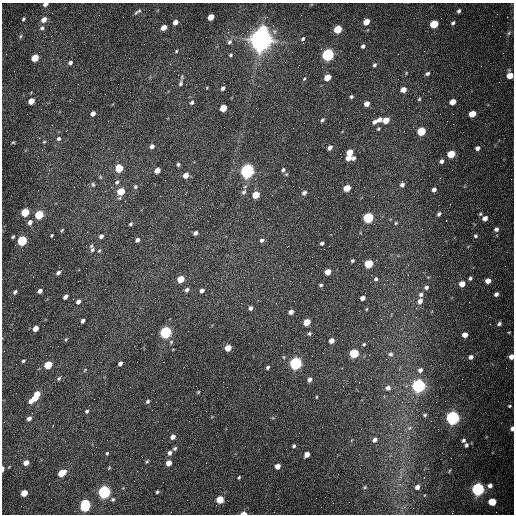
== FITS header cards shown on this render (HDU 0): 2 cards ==
NAXIS1  =                  512 /fastest changing axis
NAXIS2  =                  512 /next to fastest changing axis

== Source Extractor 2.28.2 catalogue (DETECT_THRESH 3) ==
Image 512 x 512 px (HDU 0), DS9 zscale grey, 1 PNG px = 1 image px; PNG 516 x 516 px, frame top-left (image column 1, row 512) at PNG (2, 3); no overlay
Background 1560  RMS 24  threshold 72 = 3 sigma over >= 5 px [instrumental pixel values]
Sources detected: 203; all 203 listed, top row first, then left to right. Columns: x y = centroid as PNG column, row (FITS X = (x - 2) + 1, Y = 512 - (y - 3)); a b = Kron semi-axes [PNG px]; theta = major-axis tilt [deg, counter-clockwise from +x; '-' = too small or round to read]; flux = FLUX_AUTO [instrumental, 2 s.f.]
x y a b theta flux
45 4 4 3 - 7.4e+03
459 11 4 3 - 3.6e+03
137 12 9 4 36 3.7e+03
211 17 5 4 - 2.5e+04
23 19 4 3 - 2.2e+03
44 19 5 4 - 1.3e+04
175 22 5 4 - 1.0e+04
366 22 5 4 - 2.2e+04
453 23 5 4 - 2.8e+03
434 24 5 5 - 6.1e+04
164 27 5 4 - 1.5e+04
42 28 6 5 - 4.2e+03
338 29 5 4 - 6.8e+04
263 30 6 5 - 5.6e+04
509 33 6 5 - 2.8e+03
21 36 5 3 - 1.9e+03
51 36 3 2 - 1.4e+03
303 39 5 4 - 2.4e+03
261 40 9 7 17 2.2e+06
229 42 8 6 57 4.9e+03
363 46 4 4 - 3.7e+03
176 51 4 3 - 1.7e+03
231 55 5 3 - 2.2e+03
328 55 6 5 - 3.5e+05
35 58 5 4 - 4.4e+04
70 63 5 4 - 4.1e+03
374 65 5 4 - 3.0e+03
406 73 5 3 - 1.3e+03
427 74 5 4 - 3.4e+03
510 75 6 5 - 2.1e+04
327 77 5 4 - 2.3e+04
304 79 6 4 61 2.0e+03
181 83 9 6 74 4.7e+03
207 88 5 3 - 1.2e+03
223 88 5 4 - 4.1e+03
403 90 5 4 - 1.3e+04
105 94 2 2 - 7.6e+02
351 97 4 4 - 2.7e+03
419 99 5 4 - 2.0e+03
31 101 5 4 - 2.4e+04
192 102 5 4 - 3.0e+03
452 102 5 4 - 1.8e+04
367 104 5 4 - 1.2e+04
223 108 5 4 - 3.4e+04
93 113 5 4 - 8.0e+03
472 114 5 5 - 2.6e+04
322 120 5 4 - 2.8e+03
379 120 7 5 29 8.2e+03
386 120 5 5 - 2.2e+04
374 122 5 4 - 4.3e+03
293 128 2 2 - 7.4e+02
378 128 4 3 - 2.0e+03
421 131 5 5 - 6.6e+04
59 139 6 5 - 3.4e+03
13 142 3 3 - 1.6e+03
44 142 4 4 - 1.6e+03
152 146 5 4 - 6.1e+03
330 148 5 4 - 6.1e+03
477 148 5 4 - 5.5e+03
350 152 9 5 -55 3.0e+04
451 154 5 5 - 4.8e+04
348 158 6 4 -13 1.3e+04
441 161 4 4 - 4.8e+03
178 164 4 3 - 2.6e+03
119 168 5 5 - 4.5e+04
157 170 5 4 - 1.5e+04
283 170 6 5 - 3.9e+03
247 171 6 5 - 7.2e+05
186 175 5 4 - 1.3e+04
100 177 5 4 - 1.8e+03
117 182 7 5 45 3.5e+03
93 185 6 5 - 2.7e+03
402 185 5 5 - 5.2e+03
135 187 6 5 - 2.6e+03
299 187 2 2 - 9.3e+02
347 188 5 4 - 2.9e+04
434 190 4 4 - 5.4e+03
121 191 5 4 - 4.2e+04
244 192 7 6 - 4.7e+03
304 193 6 5 - 4.5e+03
256 195 5 5 - 3.7e+04
25 212 5 4 - 6.9e+04
439 214 5 4 - 3.0e+03
480 214 4 4 - 2.0e+03
39 215 5 5 - 8.2e+04
368 218 5 5 - 1.7e+05
485 218 5 5 - 8.7e+03
446 220 3 2 - 1.6e+03
30 222 6 5 - 6.8e+03
396 223 4 3 - 1.8e+03
130 224 5 4 - 2.6e+03
496 229 6 5 - 5.4e+03
62 230 6 3 54 1.9e+03
195 233 4 3 - 5.3e+03
51 235 3 3 - 1.7e+03
101 236 5 4 - 4.2e+03
475 236 5 5 - 2.7e+03
13 237 4 3 - 2.1e+03
137 240 4 4 - 5.3e+03
262 240 5 4 - 4.2e+03
22 241 5 5 - 1.5e+05
322 243 4 3 - 3.2e+03
92 250 8 6 -73 5.2e+03
99 251 6 4 52 2.0e+03
352 261 3 3 - 2.5e+03
368 264 5 5 - 6.7e+04
328 272 5 4 - 1.7e+04
58 273 5 4 - 4.5e+03
470 278 4 4 - 3.1e+03
181 279 5 4 - 3.5e+04
376 279 5 5 - 2.8e+03
488 281 5 5 - 1.2e+04
462 284 5 4 - 1.9e+04
321 285 5 4 - 2.2e+03
426 287 5 5 - 3.8e+03
187 290 5 4 - 4.6e+03
202 290 4 4 - 6.3e+03
40 291 5 4 - 6.2e+03
15 292 5 4 - 3.1e+03
421 294 6 5 - 3.9e+03
496 294 5 4 - 5.3e+03
65 297 5 4 - 6.6e+03
362 298 4 4 - 6.6e+03
78 301 5 4 - 6.5e+03
420 301 7 5 53 7.5e+03
276 303 2 2 - 1.2e+03
250 308 5 4 - 5.0e+03
366 309 4 3 - 1.5e+03
291 312 5 4 - 7.8e+03
381 319 2 2 - 1.0e+03
83 321 4 3 - 4.5e+03
307 322 5 4 - 3.1e+04
499 324 6 5 - 3.9e+03
35 328 5 4 - 1.4e+04
166 332 6 5 - 3.5e+05
509 332 5 3 - 1.5e+03
309 334 4 4 - 2.3e+03
465 335 5 4 - 1.2e+04
66 339 5 4 - 1.9e+03
331 340 5 4 - 1.0e+04
171 342 5 5 - 2.5e+03
364 344 5 4 - 2.0e+03
228 348 5 4 - 2.2e+04
354 353 5 5 - 1.0e+05
390 354 6 5 - 3.6e+03
471 357 4 4 - 5.4e+03
511 357 5 5 - 9.9e+03
23 361 4 3 - 2.2e+03
120 363 5 3 - 5.3e+03
295 363 6 5 - 4.3e+05
48 365 5 4 - 5.0e+04
268 367 4 3 - 3.1e+03
85 370 6 3 54 1.4e+03
420 370 6 5 - 5.0e+03
59 378 9 4 50 3.3e+03
310 380 4 4 - 6.0e+03
419 386 6 5 - 5.7e+05
388 388 6 6 - 5.9e+03
198 392 5 3 - 1.6e+03
37 394 5 4 - 1.7e+04
316 397 4 2 - 1.3e+03
35 398 6 4 46 1.6e+04
31 401 5 4 - 8.8e+03
148 401 5 4 - 2.9e+03
509 406 5 3 - 2.0e+03
87 411 5 4 - 2.9e+03
425 415 5 4 - 2.2e+03
29 418 5 4 - 5.9e+03
453 418 6 5 - 6.4e+05
410 428 7 5 37 4.1e+03
512 429 5 4 - 6.1e+03
173 437 5 4 - 7.5e+03
375 440 6 5 - 6.3e+03
463 440 5 4 - 2.9e+03
466 445 4 3 - 3.0e+03
294 446 4 3 - 3.0e+03
175 448 5 4 - 2.8e+03
107 453 4 3 - 1.9e+03
170 453 6 5 - 5.5e+03
307 454 5 4 - 1.3e+04
147 461 5 3 - 2.1e+03
26 463 5 4 - 1.0e+04
168 463 5 4 - 1.4e+04
277 466 5 4 - 1.2e+04
3 468 4 2 - 5.8e+03
109 468 6 4 46 1.8e+03
449 471 4 3 - 1.4e+03
62 473 6 4 36 4.1e+04
239 477 4 3 - 2.0e+03
400 484 5 5 - 3.2e+03
490 486 6 5 - 7.0e+03
365 487 5 4 - 1.9e+03
417 487 6 5 - 6.6e+03
478 489 6 5 - 5.1e+05
104 492 6 5 - 4.5e+05
157 492 4 3 - 2.3e+03
24 493 5 4 - 2.6e+04
316 498 2 2 - 3.1e+03
113 499 6 5 - 3.2e+03
220 500 5 5 - 4.3e+04
492 502 5 5 - 4.5e+04
85 505 8 5 88 1.7e+05
244 513 5 3 - 1.2e+04
At the frame edge (FLAGS 8, measured only in part): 6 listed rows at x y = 45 4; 510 75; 511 357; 512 429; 3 468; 244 513